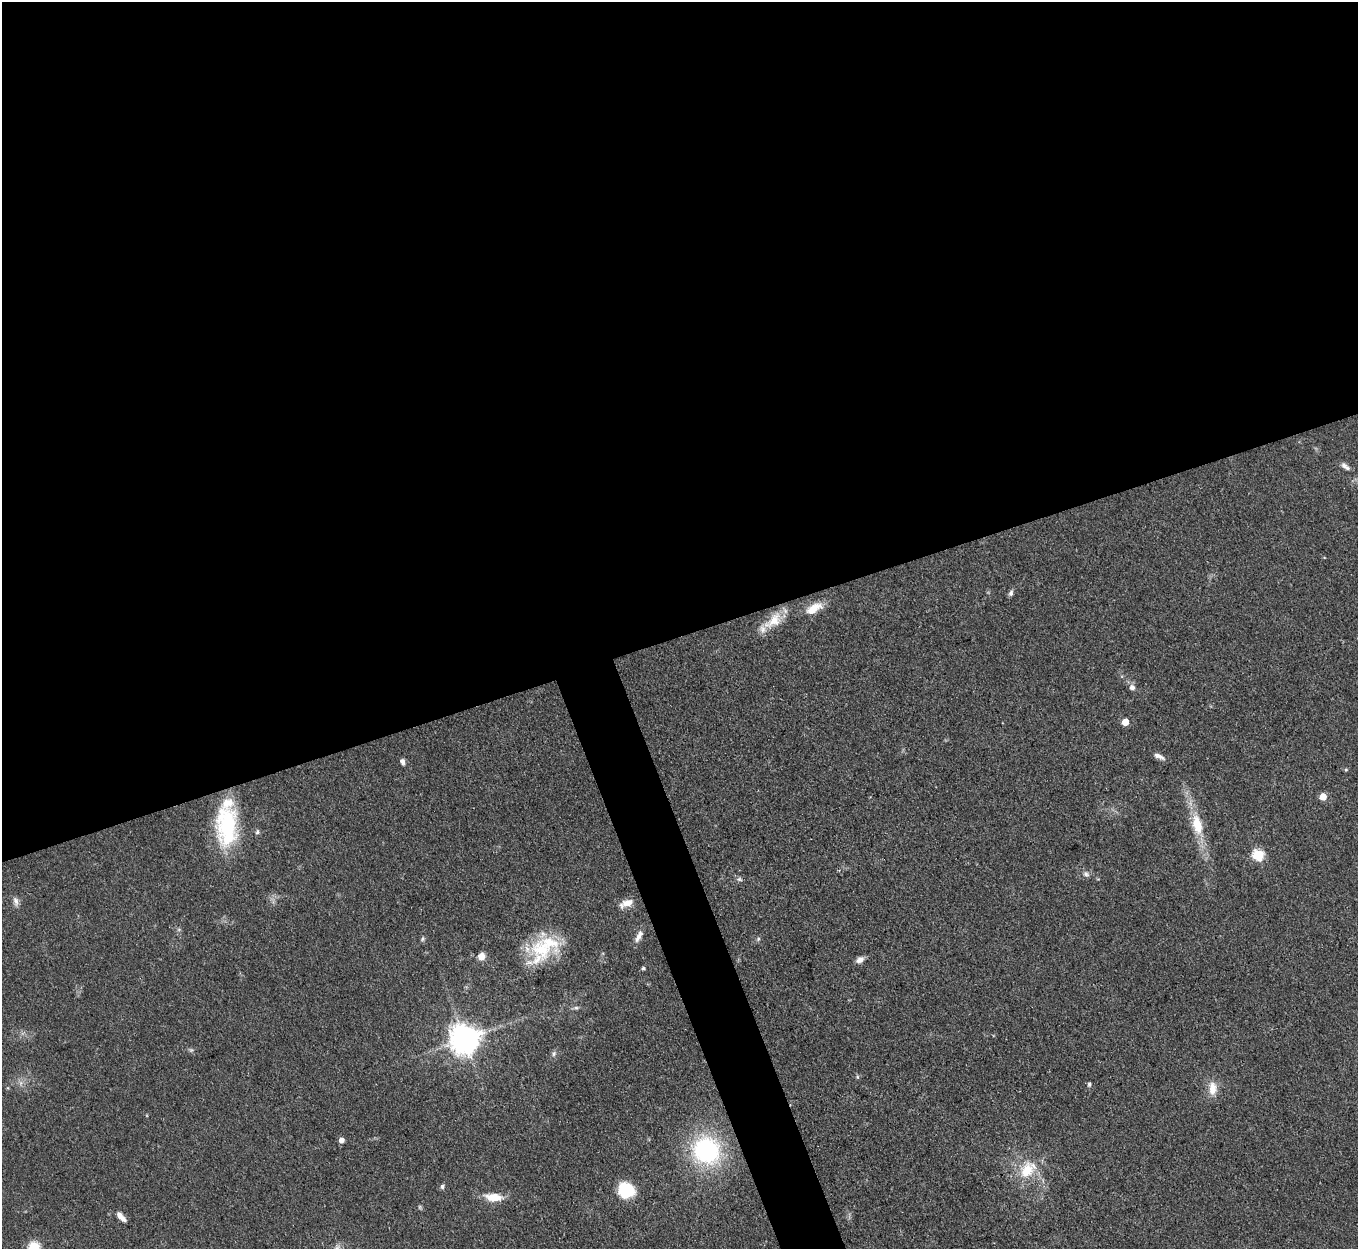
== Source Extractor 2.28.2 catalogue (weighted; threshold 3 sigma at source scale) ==
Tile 2 of 4 x 4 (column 2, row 1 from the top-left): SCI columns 1359-2714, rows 4017-5263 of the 5429 x 5414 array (HDU 1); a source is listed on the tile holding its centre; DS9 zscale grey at full resolution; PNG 1360 x 1251 px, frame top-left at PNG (2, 2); no overlay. Shown black and unused: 53% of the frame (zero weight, under 3 of 4 exposures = <1% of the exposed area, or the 3 px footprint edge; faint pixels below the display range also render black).
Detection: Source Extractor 2.28.2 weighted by HDU 2 'WHT'; one run over the whole footprint, this tile lists its part. Background 0.108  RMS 0.0067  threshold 0.03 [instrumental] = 3 sigma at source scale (4.5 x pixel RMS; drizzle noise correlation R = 1.50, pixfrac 1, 0.05/0.05 arcsec/px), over >= 5 px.
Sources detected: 45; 1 too faint to see at this stretch — not listed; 4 inside a brighter listed object's ellipse — not listed separately; the other 40 listed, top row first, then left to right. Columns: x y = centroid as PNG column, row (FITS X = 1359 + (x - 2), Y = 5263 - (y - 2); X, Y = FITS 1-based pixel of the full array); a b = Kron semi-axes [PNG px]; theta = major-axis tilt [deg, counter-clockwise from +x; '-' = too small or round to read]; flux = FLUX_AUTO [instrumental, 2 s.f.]
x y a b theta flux
1345 466 13 6 -39 2.9
1011 593 8 6 64 1.8
814 608 23 10 30 11
773 621 31 15 40 16
1132 687 9 8 - 2.8
1125 722 5 5 - 10
1159 756 14 5 -25 3.6
402 761 7 5 -62 2.6
1346 770 5 5 - 0.83
1323 797 5 5 - 11
1197 824 27 12 -77 19
226 825 48 24 -90 62
257 832 7 5 76 1.4
1258 855 6 6 - 60
1086 874 9 6 -44 2.2
739 879 7 5 44 1.5
16 901 14 6 -77 3.1
626 903 18 8 21 6.7
639 936 18 7 63 4.4
423 939 7 5 82 1.2
758 939 7 4 46 1.2
542 949 36 25 -21 36
481 956 8 7 - 5.9
860 960 10 7 29 3.5
643 968 4 4 - 1.3
576 1008 6 5 - 1.4
464 1039 9 9 - 1100
554 1054 7 5 70 1.7
857 1077 5 5 - 0.96
1089 1084 5 4 - 1.5
1213 1088 20 11 -90 8.5
341 1140 5 5 - 4
706 1151 24 22 -53 92
1027 1171 25 18 64 21
442 1187 5 5 - 2
626 1190 16 15 - 29
494 1197 21 9 -5 12
420 1207 6 4 -90 0.89
120 1215 11 6 -52 4
34 1247 6 5 - 55
Overlapping masked pixels (flux is a lower limit): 1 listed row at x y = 773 621
Isophote crosses this tile's border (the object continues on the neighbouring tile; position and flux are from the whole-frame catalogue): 1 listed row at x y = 34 1247